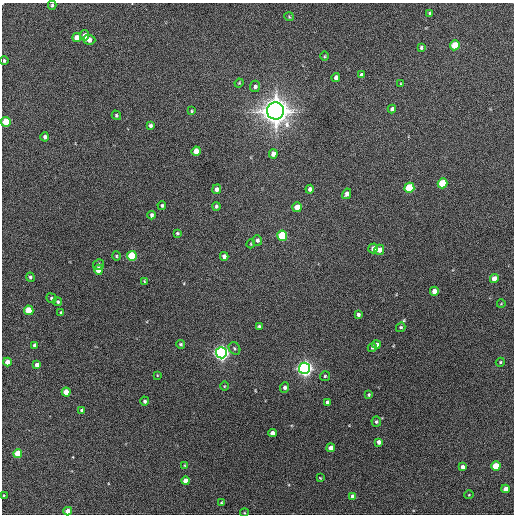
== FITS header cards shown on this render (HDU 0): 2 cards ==
NAXIS1  =                  512 / Axis length
NAXIS2  =                  512 / Axis length

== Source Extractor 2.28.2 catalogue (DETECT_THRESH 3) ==
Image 512 x 512 px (HDU 0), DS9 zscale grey, 1 PNG px = 1 image px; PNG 516 x 516 px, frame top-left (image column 1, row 512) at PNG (2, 3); each listed source drawn as its Kron ellipse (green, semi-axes under 4 px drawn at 4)
Background 542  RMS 15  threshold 45.4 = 3 sigma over >= 5 px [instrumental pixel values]
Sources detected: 92; all 92 listed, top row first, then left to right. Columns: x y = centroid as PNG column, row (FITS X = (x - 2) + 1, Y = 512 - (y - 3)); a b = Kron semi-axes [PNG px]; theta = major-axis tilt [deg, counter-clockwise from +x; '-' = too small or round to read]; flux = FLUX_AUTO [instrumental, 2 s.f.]
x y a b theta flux
52 5 4 3 - 1.7e+03
430 13 3 3 - 1.6e+03
289 17 5 4 - 1.1e+03
85 35 5 4 - 6.1e+03
77 38 4 4 - 9.7e+03
89 40 6 5 - 6.3e+03
455 45 5 4 - 2.7e+04
421 48 4 3 - 1.7e+03
325 56 5 3 - 9.4e+02
4 60 4 4 - 1.7e+03
361 75 4 3 - 2.7e+03
336 78 4 4 - 4.2e+03
239 83 5 3 - 1.0e+03
401 84 4 3 - 1.0e+03
255 86 6 5 - 3.0e+03
392 109 4 4 - 2.8e+03
192 111 4 3 - 1.1e+03
275 111 8 8 - 1.6e+06
116 115 5 4 - 1.5e+03
6 122 5 4 - 2.8e+04
150 126 4 4 - 2.3e+03
45 137 4 4 - 3.1e+03
196 151 5 4 - 1.1e+04
273 154 5 4 - 5.8e+03
442 183 5 5 - 4.0e+04
409 188 5 5 - 5.6e+04
217 189 5 4 - 3.7e+03
310 189 4 4 - 3.2e+03
347 194 5 4 - 4.2e+03
162 205 4 4 - 1.6e+03
216 206 4 3 - 1.9e+03
297 207 5 4 - 1.4e+04
152 215 4 3 - 2.7e+03
177 233 3 3 - 1.4e+03
282 236 5 5 - 5.7e+04
257 240 5 5 - 2.6e+03
251 244 4 3 - 9.2e+02
373 248 5 4 - 6.2e+03
379 250 5 5 - 6.7e+03
116 256 4 4 - 1.3e+03
132 256 5 5 - 6.1e+04
224 256 4 4 - 4.2e+03
99 264 5 5 - 2.1e+03
99 270 5 4 - 1.7e+04
30 277 4 4 - 1.8e+03
494 279 4 4 - 1.2e+04
144 281 3 3 - 9.0e+02
434 291 4 4 - 7.6e+03
51 298 5 4 - 1.8e+03
58 302 4 4 - 1.5e+03
501 304 4 3 - 7.2e+02
29 310 5 4 - 3.3e+04
61 312 3 3 - 1.2e+03
358 315 4 4 - 2.2e+03
259 326 3 3 - 1.4e+03
401 327 5 4 - 1.5e+03
180 344 4 4 - 1.6e+03
376 344 4 4 - 3.8e+03
34 345 4 3 - 2.5e+03
372 347 5 4 - 1.6e+03
234 348 7 5 -55 2.1e+03
221 353 5 5 - 4.6e+05
7 362 4 4 - 1.0e+04
500 362 5 4 - 1.1e+03
37 365 4 4 - 5.7e+03
305 368 5 5 - 5.3e+05
157 375 3 2 - 6.8e+02
325 376 5 5 - 1.6e+03
224 386 4 3 - 7.7e+02
285 387 5 4 - 2.8e+03
66 392 4 4 - 1.2e+04
368 395 4 4 - 1.4e+03
145 401 4 4 - 2.3e+03
327 402 4 3 - 3.0e+03
82 410 4 4 - 1.7e+03
376 422 5 5 - 1.9e+03
273 433 4 4 - 6.6e+03
379 442 4 4 - 4.4e+03
331 448 4 4 - 5.7e+03
18 453 4 4 - 2.5e+04
184 465 4 2 - 6.8e+02
496 466 4 4 - 3.1e+04
463 467 4 4 - 4.4e+03
320 478 3 2 - 8.2e+02
186 481 4 4 - 1.0e+04
506 489 4 4 - 7.4e+03
4 495 3 2 - 7.8e+02
469 495 4 4 - 9.4e+02
353 496 4 4 - 5.6e+03
221 503 3 3 - 1.1e+03
68 511 4 4 - 1.2e+04
244 513 4 3 - 9.5e+02
At the frame edge (FLAGS 8, measured only in part): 4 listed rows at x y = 52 5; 6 122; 68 511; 244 513